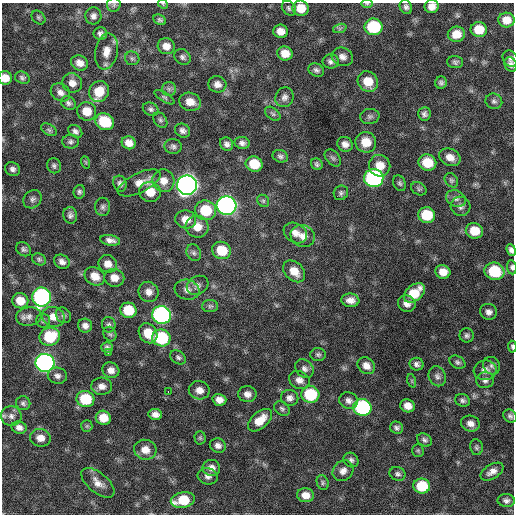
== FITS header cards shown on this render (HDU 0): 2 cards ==
NAXIS1  =                  512 / Axis length
NAXIS2  =                  512 / Axis length

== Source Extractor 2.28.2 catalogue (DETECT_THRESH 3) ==
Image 512 x 512 px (HDU 0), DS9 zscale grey, 1 PNG px = 1 image px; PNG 516 x 516 px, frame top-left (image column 1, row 512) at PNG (2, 3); each listed source drawn as its Kron ellipse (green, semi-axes under 4 px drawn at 4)
Background 669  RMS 21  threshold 62.1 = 3 sigma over >= 5 px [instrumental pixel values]
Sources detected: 192; all 192 listed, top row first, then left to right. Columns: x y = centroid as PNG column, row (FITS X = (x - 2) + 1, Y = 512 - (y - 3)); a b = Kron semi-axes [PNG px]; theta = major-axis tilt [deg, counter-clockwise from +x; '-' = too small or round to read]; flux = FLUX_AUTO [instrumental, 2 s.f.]
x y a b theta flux
163 4 5 4 - 1.5e+03
367 4 6 4 0 1.9e+03
114 5 7 7 - 3.5e+03
432 6 7 6 - 1.0e+04
406 7 7 6 - 4.5e+03
289 8 8 6 -51 3.4e+03
301 8 8 7 - 2.1e+04
93 16 8 8 - 6.1e+03
38 17 8 6 -46 2.8e+03
160 20 7 5 -26 3.1e+03
506 20 8 7 - 1.6e+04
373 27 9 8 - 9.6e+04
340 28 7 4 19 2.9e+03
479 30 8 7 - 2.9e+04
280 31 7 6 - 1.1e+04
100 33 7 6 - 4.7e+03
456 34 8 7 - 1.9e+04
166 46 8 8 - 1.1e+04
106 51 18 11 79 1.7e+04
285 54 8 7 - 1.5e+04
182 57 9 7 -37 4.3e+03
342 57 11 9 -24 8.0e+03
132 58 7 6 - 3.4e+03
510 59 8 7 - 4.2e+03
331 61 8 7 - 5.1e+03
455 62 8 6 -4 3.4e+03
80 63 9 7 -27 9.8e+03
511 64 7 6 - 4.8e+03
316 70 8 6 -28 4.1e+03
5 78 7 6 - 1.4e+04
22 78 7 6 - 3.5e+03
368 81 11 9 -43 2.5e+04
72 83 10 9 - 1.0e+04
441 83 6 6 - 3.7e+03
217 84 9 8 - 8.2e+03
169 89 7 7 - 4.3e+03
60 92 10 8 -35 7.4e+03
99 92 11 9 58 3.0e+04
164 97 11 4 -32 3.3e+03
284 97 10 8 65 6.4e+03
494 101 8 7 - 4.1e+03
190 102 11 9 -17 1.5e+04
68 103 8 6 -33 4.1e+03
151 109 8 6 -25 3.8e+03
87 111 9 9 - 2.1e+04
273 114 9 5 -38 3.1e+03
424 114 7 6 - 4.5e+03
370 116 9 7 8 4.6e+03
160 120 9 6 -53 3.6e+03
105 122 9 8 - 5.2e+04
49 130 8 5 -31 3.2e+03
75 131 8 5 -35 4.6e+03
183 131 8 6 -33 5.5e+03
70 142 8 7 - 4.0e+03
366 142 10 10 - 2.2e+04
129 143 7 6 - 1.1e+04
242 143 7 6 - 5.1e+03
227 144 7 6 - 5.3e+03
345 144 8 7 - 8.1e+03
173 146 8 7 - 4.5e+03
280 156 8 6 -20 3.8e+03
450 157 11 8 -25 1.2e+04
333 158 10 6 -49 3.9e+03
85 162 6 4 -70 1.6e+03
427 163 9 8 - 3.3e+04
254 164 8 7 - 3.2e+04
317 164 6 5 - 3.2e+03
54 166 7 7 - 3.7e+03
380 166 11 10 - 2.0e+04
12 169 7 6 - 4.9e+03
374 178 9 9 - 3.2e+05
451 180 8 6 -53 3.1e+03
163 181 11 11 - 1.3e+04
139 183 23 10 26 1.7e+04
400 183 8 6 -68 3.2e+03
120 184 8 6 -71 4.9e+03
187 185 10 10 - 1.2e+06
419 189 8 6 -29 3.0e+03
79 192 7 5 80 3.2e+03
150 192 11 10 - 2.4e+04
341 193 7 7 - 3.6e+03
32 199 10 8 46 5.5e+03
456 199 10 8 -23 6.2e+03
263 201 6 5 - 2.5e+03
226 206 10 9 - 6.8e+05
461 206 10 9 - 6.9e+03
103 207 9 7 88 4.1e+03
206 210 10 10 - 4.8e+04
70 215 8 7 - 4.4e+03
427 215 8 8 - 4.4e+04
186 219 10 9 - 1.6e+04
197 227 11 11 - 1.8e+04
474 231 9 7 -13 2.7e+04
295 233 12 9 -32 1.1e+04
303 236 12 11 - 1.3e+04
110 240 10 5 -10 7.3e+03
24 249 8 6 -38 4.0e+03
221 250 9 8 - 3.9e+04
511 250 6 4 -67 4.7e+03
194 253 8 7 - 4.2e+03
39 259 7 5 -29 2.9e+03
62 262 8 6 -30 6.5e+03
108 264 9 8 - 1.1e+04
512 267 7 4 -84 3.7e+03
294 271 13 9 -43 1.9e+04
494 271 10 8 -17 6.4e+04
443 272 7 6 - 1.4e+04
95 276 11 8 -31 1.6e+04
114 278 10 9 - 1.3e+04
198 285 11 9 29 6.1e+03
187 290 12 10 -17 9.4e+03
148 292 10 9 - 9.9e+03
414 293 12 8 39 3.4e+04
41 297 9 9 - 3.2e+05
350 300 9 6 -6 9.4e+03
20 301 8 7 - 2.0e+04
407 304 9 8 - 9.1e+03
210 306 8 6 2 3.3e+03
128 310 8 7 - 4.1e+04
488 312 8 8 - 6.7e+03
63 315 8 7 - 3.9e+03
161 315 9 9 - 4.3e+05
29 316 13 9 10 8.4e+03
53 317 11 9 -20 1.4e+04
43 321 7 7 - 3.1e+03
109 325 8 7 - 4.3e+03
85 326 7 7 - 6.6e+03
148 333 10 8 -56 2.5e+04
110 334 7 6 - 2.9e+03
467 335 7 7 - 4.0e+03
50 337 10 9 - 5.7e+04
161 338 9 8 - 9.7e+04
107 347 6 5 - 4.0e+03
512 347 6 3 -88 2.6e+03
108 353 2 2 - 4.2e+03
318 354 8 6 -1 3.3e+03
178 357 8 6 -34 3.7e+03
457 362 8 6 -29 3.6e+03
45 363 9 9 - 5.8e+05
416 364 7 6 - 4.5e+03
366 366 9 8 - 9.6e+03
492 366 9 8 - 5.0e+03
304 369 10 8 -45 6.1e+03
111 370 8 7 - 9.1e+03
485 370 11 10 - 9.8e+03
57 376 10 8 -12 5.9e+03
437 376 10 8 -68 6.0e+03
299 380 11 8 -25 8.8e+03
485 380 9 8 - 5.9e+03
412 381 7 4 -72 2.2e+03
102 386 10 8 -3 9.0e+03
199 390 10 9 - 1.1e+04
168 391 3 2 - 8.8e+03
247 394 9 8 - 8.3e+03
310 394 9 8 - 7.2e+04
290 398 9 8 - 6.9e+03
85 399 9 8 - 5.6e+04
219 400 7 6 - 9.8e+03
349 400 9 8 - 6.7e+03
462 400 8 6 -19 3.9e+03
23 403 7 7 - 3.8e+03
408 406 7 6 - 1.1e+04
362 407 9 8 - 2.1e+05
282 409 8 6 -35 3.9e+03
155 414 7 5 -9 7.5e+03
11 416 10 9 - 8.3e+03
510 416 7 6 - 3.6e+03
103 418 7 7 - 2.0e+04
260 420 14 8 42 2.0e+04
470 423 9 8 - 8.8e+03
87 426 6 5 - 2.5e+03
19 427 7 6 - 6.7e+03
397 428 7 6 - 3.9e+03
40 438 10 9 - 1.3e+04
200 438 7 5 -88 2.5e+03
424 440 8 6 -32 3.9e+03
218 446 8 7 - 6.4e+03
476 447 8 6 -81 3.0e+03
145 450 11 10 - 1.5e+04
418 450 6 5 - 2.3e+03
351 460 8 7 - 4.2e+03
211 468 9 8 - 8.4e+03
343 471 11 9 44 8.7e+03
492 472 13 7 31 9.0e+03
398 474 8 6 -22 4.0e+03
208 476 10 8 -15 6.5e+03
323 482 7 5 -70 3.1e+03
98 483 20 10 -40 1.4e+04
422 486 8 7 - 5.3e+04
306 495 8 7 - 1.3e+04
183 500 12 7 12 3.9e+04
506 501 8 6 -4 4.9e+03
At the frame edge (FLAGS 8, measured only in part): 9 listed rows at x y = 163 4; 367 4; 114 5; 432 6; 5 78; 511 250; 512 267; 512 347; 11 416